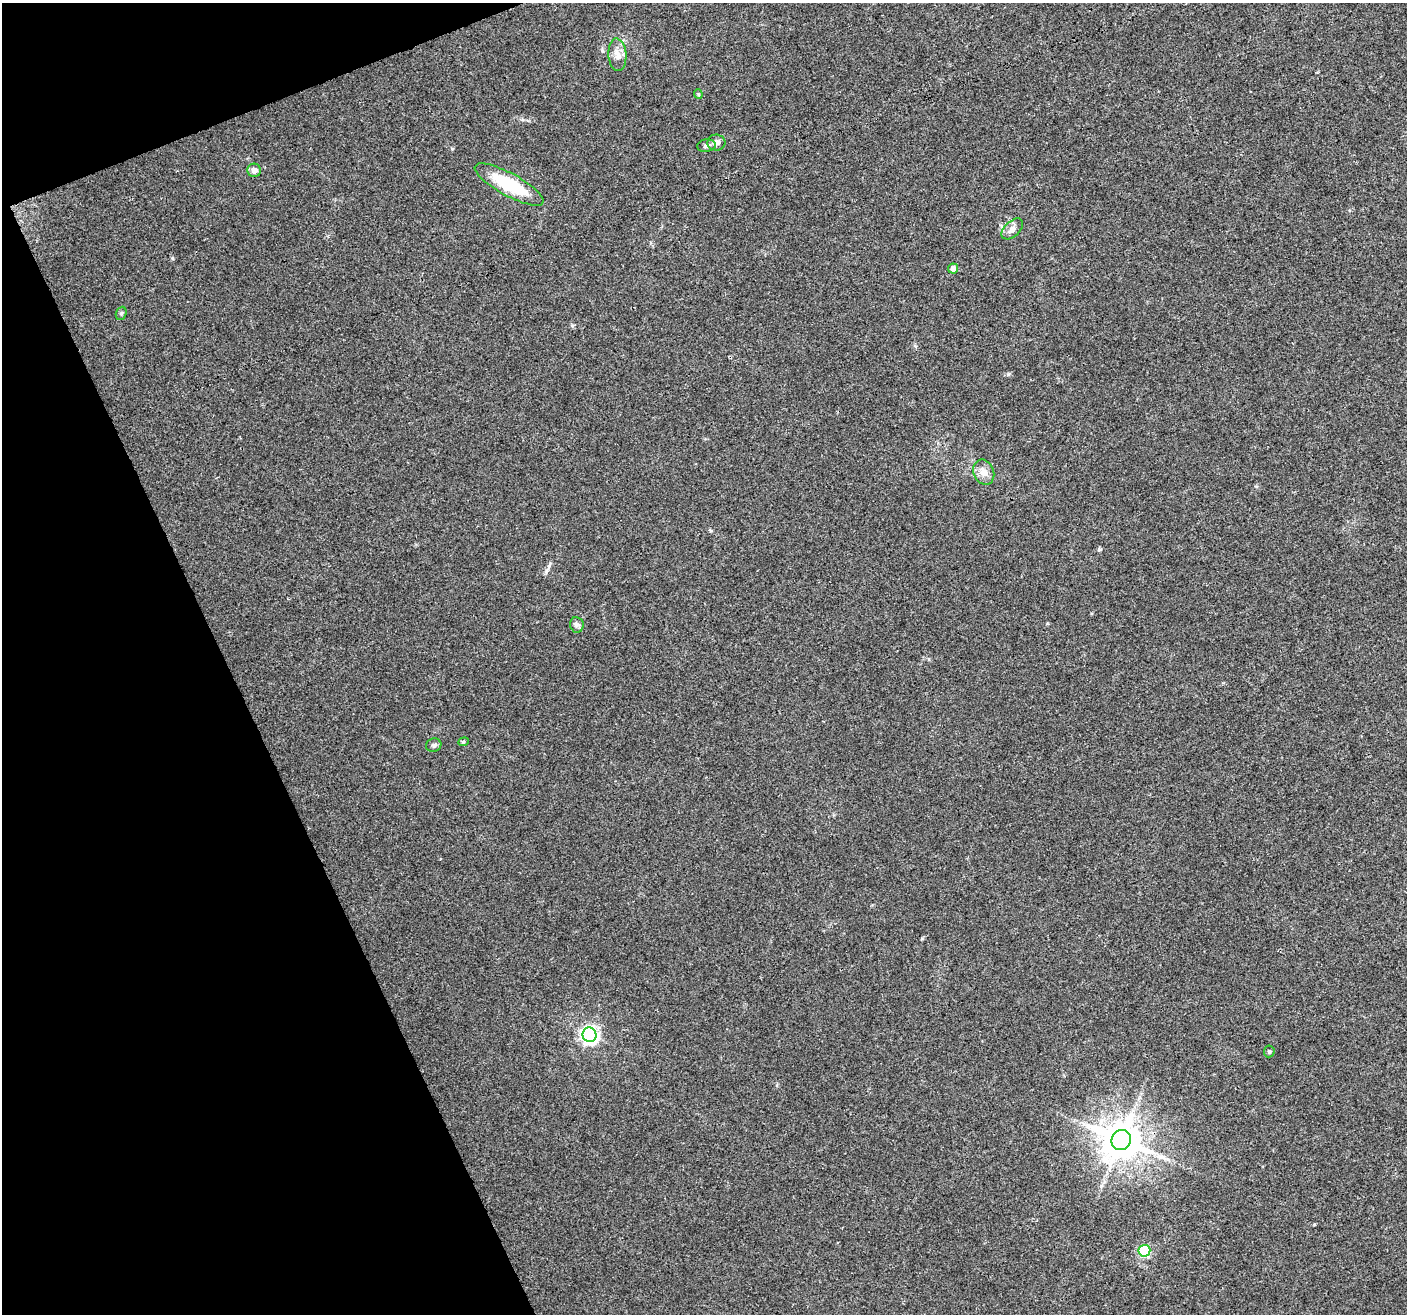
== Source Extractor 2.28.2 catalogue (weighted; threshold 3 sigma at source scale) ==
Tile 5 of 4 x 4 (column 1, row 2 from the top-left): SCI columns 1-1405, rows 2713-4024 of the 5624 x 5482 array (HDU 1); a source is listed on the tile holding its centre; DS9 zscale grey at full resolution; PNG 1409 x 1316 px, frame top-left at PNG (2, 3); each listed source drawn as its Kron ellipse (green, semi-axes under 4 px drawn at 4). Shown black and unused: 19% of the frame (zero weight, under 3 of 4 exposures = <1% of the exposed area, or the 3 px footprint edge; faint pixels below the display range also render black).
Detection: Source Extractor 2.28.2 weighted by HDU 2 'WHT'; one run over the whole footprint, this tile lists its part. Background 0.0295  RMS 0.0046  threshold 0.0208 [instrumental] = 3 sigma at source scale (4.5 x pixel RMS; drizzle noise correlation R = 1.50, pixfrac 1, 0.0396/0.0396 arcsec/px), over >= 5 px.
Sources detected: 18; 1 inside a brighter object's white glare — neither listed nor drawn; the other 17 listed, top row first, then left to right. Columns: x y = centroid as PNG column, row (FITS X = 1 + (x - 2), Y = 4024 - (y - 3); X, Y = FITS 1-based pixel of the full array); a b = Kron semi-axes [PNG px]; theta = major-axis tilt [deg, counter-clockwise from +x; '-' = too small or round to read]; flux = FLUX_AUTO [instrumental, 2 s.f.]
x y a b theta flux
617 55 16 9 -86 3.8
698 94 4 4 - 0.51
716 143 9 8 - 2.3
706 146 9 6 8 1.6
254 170 7 6 - 3
509 184 39 11 -29 26
1012 229 13 7 43 2.8
953 269 5 5 - 3.3
121 313 7 5 68 0.77
984 472 13 10 -68 4.1
577 625 8 6 -83 1.3
464 742 5 4 - 0.65
434 745 8 6 18 1.1
589 1035 7 7 - 180
1269 1051 6 5 - 0.79
1121 1140 10 9 - 1200
1144 1251 6 6 - 40
Unlisted compact peaks at least as high as the median listed source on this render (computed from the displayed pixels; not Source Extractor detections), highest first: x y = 1008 374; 1099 549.